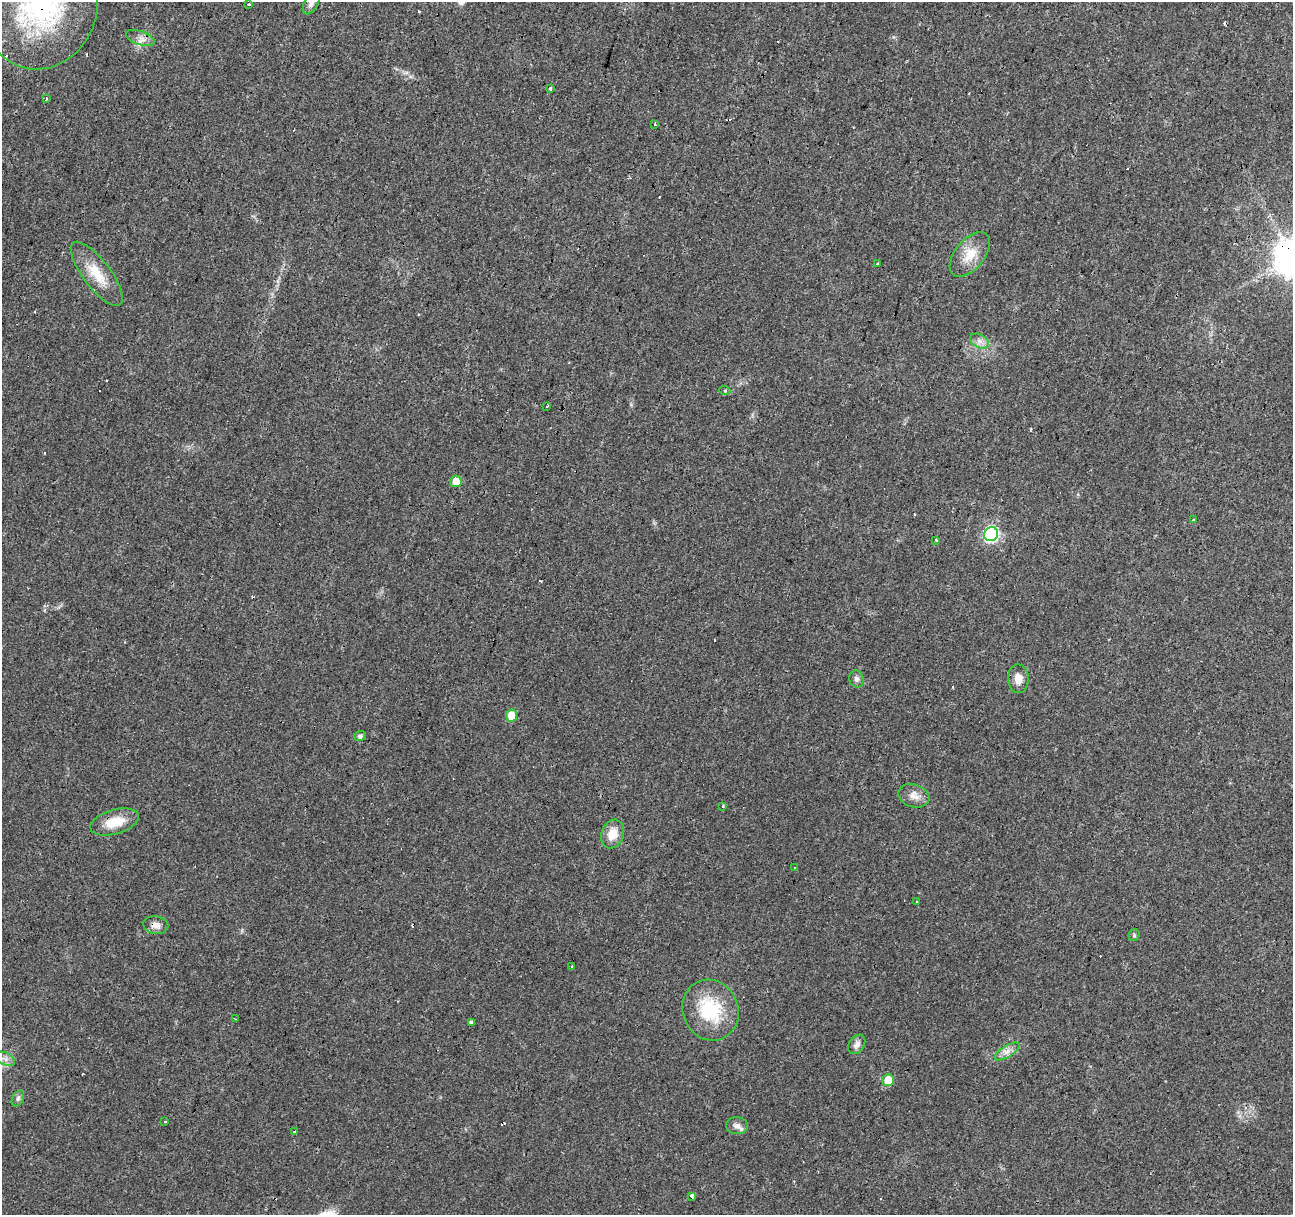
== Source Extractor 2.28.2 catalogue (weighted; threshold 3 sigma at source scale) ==
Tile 10 of 4 x 4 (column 2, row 3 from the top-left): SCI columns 1292-2582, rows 1430-2642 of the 5169 x 5349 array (HDU 1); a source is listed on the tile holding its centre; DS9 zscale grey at full resolution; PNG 1295 x 1217 px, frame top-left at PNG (2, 2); each listed source drawn as its Kron ellipse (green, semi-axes under 4 px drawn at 4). Shown black and unused: <1% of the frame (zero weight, under 3 of 4 exposures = <1% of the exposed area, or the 3 px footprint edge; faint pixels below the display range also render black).
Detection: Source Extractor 2.28.2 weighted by HDU 2 'WHT'; one run over the whole footprint, this tile lists its part. Background 0.0242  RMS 0.0031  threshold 0.0138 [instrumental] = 3 sigma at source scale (4.5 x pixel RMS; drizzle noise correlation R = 1.50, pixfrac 1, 0.0396/0.0396 arcsec/px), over >= 5 px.
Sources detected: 60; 17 cosmic-ray / hot-pixel residue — neither listed nor drawn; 1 inside a brighter listed object's ellipse — not listed separately; the other 42 listed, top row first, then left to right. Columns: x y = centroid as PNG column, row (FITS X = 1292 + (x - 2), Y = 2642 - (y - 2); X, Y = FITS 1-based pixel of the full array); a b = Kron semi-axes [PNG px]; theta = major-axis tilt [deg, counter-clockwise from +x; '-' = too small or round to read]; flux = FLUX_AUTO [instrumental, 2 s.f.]
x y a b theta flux
311 3 12 6 60 1.3
249 4 3 3 - 0.83
41 5 65 57 75 68
140 38 15 6 -19 1.8
550 88 3 3 - 4.1
46 99 3 2 - 0.37
654 124 3 3 - 0.61
970 254 26 14 51 6.2
877 264 3 3 - 2.4
97 274 39 14 -53 8.3
979 341 10 6 -27 1.6
725 391 5 3 - 0.32
547 406 3 2 - 0.2
456 481 6 5 - 3.6
1194 520 3 3 - 1.1
991 534 7 7 - 59
936 540 3 3 - 0.7
856 679 9 7 -76 0.99
1018 679 14 10 -88 2.7
511 715 6 5 - 4.5
360 736 6 5 - 0.76
914 796 16 11 -19 2.7
723 806 3 3 - 0.49
114 822 25 12 16 7
612 834 15 11 69 4.8
795 868 3 3 - 0.78
916 902 3 3 - 1.1
156 925 12 9 -9 2.1
1134 935 6 5 - 0.51
571 967 3 3 - 0.59
710 1010 31 27 -67 18
235 1019 3 2 - 0.48
471 1022 3 3 - 4.7
857 1044 10 7 56 1.5
1007 1052 14 5 32 1.9
5 1059 10 6 -25 1.3
888 1080 6 6 - 6.3
18 1098 8 5 63 0.79
165 1121 3 2 - 0.34
737 1126 11 8 -3 1.6
294 1132 3 2 - 0.81
692 1196 4 3 - 13
Overlapping masked pixels (flux is a lower limit): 3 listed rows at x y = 41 5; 114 822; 156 925
Isophote crosses this tile's border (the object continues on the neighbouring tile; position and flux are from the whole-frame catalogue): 2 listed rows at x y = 311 3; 41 5